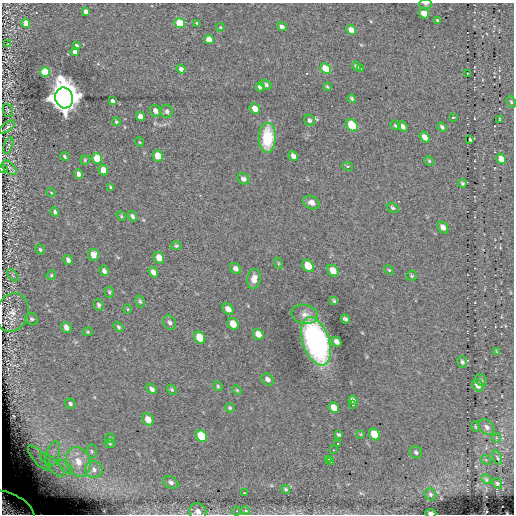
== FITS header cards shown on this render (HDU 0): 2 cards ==
NAXIS1  =                  512
NAXIS2  =                  512

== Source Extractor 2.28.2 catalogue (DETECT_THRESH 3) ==
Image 512 x 512 px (HDU 0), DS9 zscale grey, 1 PNG px = 1 image px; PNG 516 x 516 px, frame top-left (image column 1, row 512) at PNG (2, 3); each listed source drawn as its Kron ellipse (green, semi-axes under 4 px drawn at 4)
Background -0.251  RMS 4.7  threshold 14.2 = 3 sigma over >= 5 px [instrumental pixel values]
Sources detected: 152; all 152 listed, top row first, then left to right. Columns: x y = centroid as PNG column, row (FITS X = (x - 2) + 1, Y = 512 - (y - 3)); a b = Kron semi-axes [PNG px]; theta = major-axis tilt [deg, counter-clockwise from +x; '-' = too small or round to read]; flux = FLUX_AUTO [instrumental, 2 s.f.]
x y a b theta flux
426 4 6 5 - 490
86 12 4 4 - 1600
424 13 5 4 - 4400
437 20 3 2 - 280
26 23 4 4 - 4300
180 23 5 5 - 16000
197 23 4 3 - 380
220 27 4 4 - 310
282 27 5 4 - 1200
351 30 5 4 - 3700
209 39 5 4 - 3600
8 44 3 2 - 230
76 46 4 3 - 860
75 52 4 4 - 1800
356 66 5 3 - 700
360 68 3 2 - 150
181 69 4 4 - 1100
325 69 6 4 -41 8100
45 72 5 4 - 19000
467 74 3 2 - 180
266 85 6 4 -34 730
327 86 4 3 - 340
260 87 4 4 - 920
64 98 10 8 -75 880000
352 99 4 3 - 510
112 101 4 3 - 1000
511 102 6 4 -63 470
255 109 6 5 - 2300
8 110 7 5 -71 380
155 111 6 5 - 1600
167 111 7 6 - 800
140 117 5 4 - 1900
453 117 3 2 - 510
499 119 3 2 - 230
309 120 6 5 - 690
116 122 4 3 - 420
352 125 6 5 - 16000
396 125 5 4 - 460
403 126 5 4 - 1400
7 127 9 3 37 730
442 127 5 3 - 650
425 137 6 4 -54 2300
267 138 15 8 89 14000
470 139 3 3 - 330
139 142 5 3 - 260
8 145 8 4 68 400
64 156 4 3 - 500
158 156 5 5 - 4600
293 156 5 4 - 1300
97 158 5 4 - 9000
501 159 5 4 - 3600
85 160 5 4 - 400
429 161 5 4 - 360
347 166 5 4 - 400
3 168 3 2 - 350
9 168 9 5 -45 820
103 170 5 4 - 2900
78 174 5 4 - 1100
243 179 6 5 - 990
462 183 4 4 - 520
111 187 4 2 - 370
51 192 4 3 - 250
311 202 8 6 -26 1600
393 208 6 4 -31 540
55 212 5 3 - 660
121 216 5 4 - 410
132 216 5 4 - 770
443 227 6 5 - 1900
176 246 5 4 - 460
40 249 5 4 - 520
93 255 6 5 - 3200
159 258 6 5 - 3100
68 260 5 4 - 1300
278 263 5 3 - 320
308 266 6 5 - 6600
236 269 6 5 - 1100
389 270 5 3 - 330
104 271 5 4 - 1200
333 271 6 5 - 3400
153 272 6 4 -54 1800
13 275 7 3 -46 380
51 275 5 4 - 390
412 276 5 5 - 430
254 279 10 6 81 2400
109 292 5 4 - 450
140 301 6 4 -70 540
334 301 4 3 - 410
98 305 6 5 - 670
128 309 5 3 - 270
228 309 6 5 - 1800
12 313 20 16 67 4500
305 314 13 9 -10 2300
32 319 6 6 - 680
345 319 5 3 - 670
170 323 7 6 - 1000
233 324 6 5 - 3600
66 327 6 4 -58 2100
119 327 6 4 -51 520
88 332 5 4 - 370
258 334 6 5 - 2300
200 338 6 5 - 7700
316 341 25 13 -71 73000
336 342 5 4 - 1500
497 352 4 2 - 340
462 362 6 4 -71 650
268 379 7 5 -41 1100
481 380 6 5 - 610
478 385 6 5 - 2500
218 386 5 4 - 410
152 389 6 4 -45 1100
172 390 5 4 - 450
237 390 5 3 - 340
353 400 4 4 - 910
70 404 5 5 - 660
353 404 3 3 - 260
230 408 5 4 - 420
334 408 6 5 - 3100
148 420 7 5 -56 3300
475 427 5 4 - 370
487 427 9 6 -44 1300
361 434 3 2 - 220
374 434 6 5 - 7500
339 435 4 3 - 450
201 436 6 5 - 11000
110 438 5 4 - 390
496 438 5 3 - 270
110 444 5 3 - 360
338 444 3 2 - 210
333 450 2 2 - 240
92 451 7 5 -85 600
416 452 6 5 - 680
53 454 13 6 72 2500
39 458 16 6 -48 2600
497 458 7 3 -69 410
328 459 3 2 - 510
486 460 5 4 - 380
78 462 15 12 -71 7000
330 462 3 2 - 640
53 465 16 5 -44 2900
66 467 9 4 -45 1200
94 469 9 8 - 1700
486 479 5 4 - 410
171 482 8 5 -32 1100
497 483 6 4 -59 530
286 489 4 3 - 380
244 493 3 2 - 180
430 494 6 5 - 610
10 508 26 14 -27 8800
198 511 8 8 - 1900
236 511 4 3 - 270
246 511 4 4 - 730
431 513 5 2 - 1500
At the frame edge (FLAGS 8, measured only in part): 5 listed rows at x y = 426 4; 3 168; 10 508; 198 511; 431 513